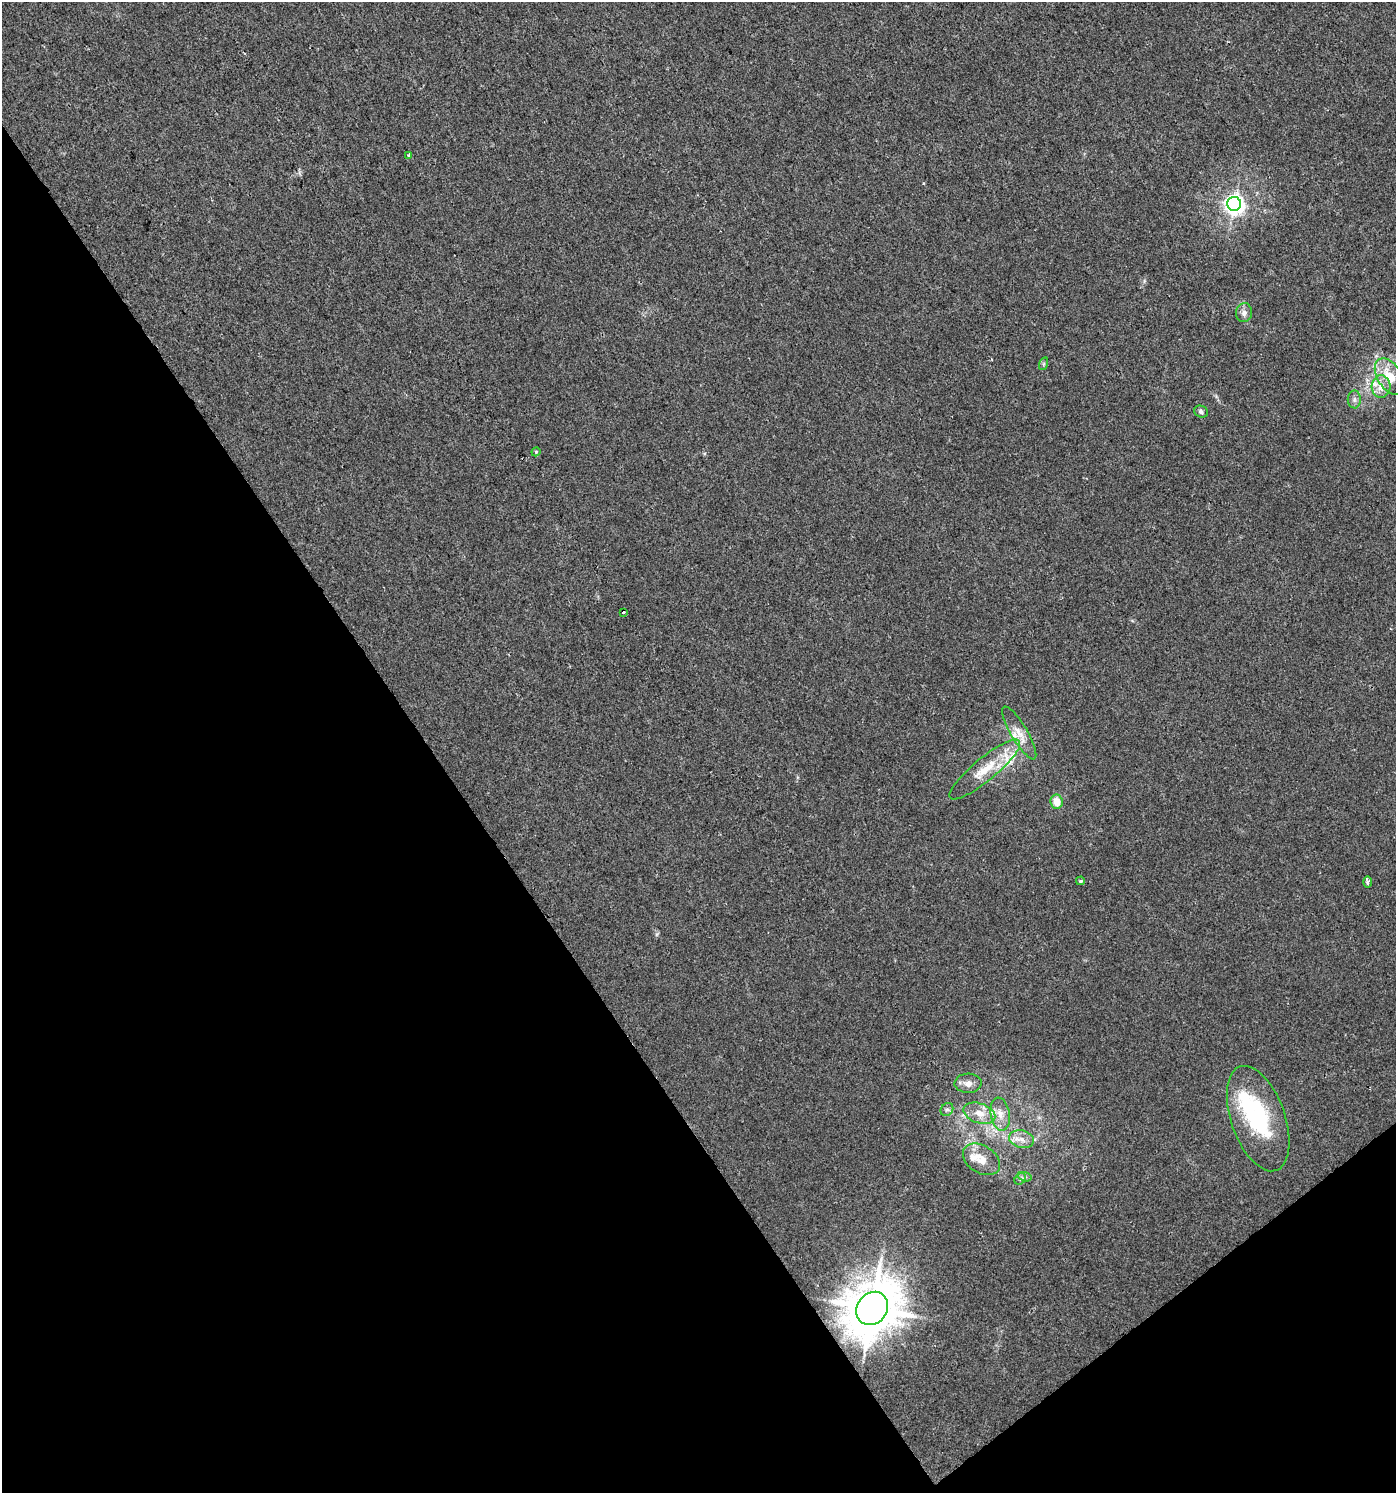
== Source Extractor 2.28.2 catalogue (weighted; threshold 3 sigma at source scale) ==
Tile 14 of 4 x 4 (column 2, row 4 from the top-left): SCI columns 1607-3000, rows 7-1497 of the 5921 x 5985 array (HDU 1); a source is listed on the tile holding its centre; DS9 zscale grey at full resolution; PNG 1398 x 1495 px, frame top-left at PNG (2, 2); each listed source drawn as its Kron ellipse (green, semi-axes under 4 px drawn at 4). Shown black and unused: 35% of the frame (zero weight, under 2 of 3 exposures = <1% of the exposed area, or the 3 px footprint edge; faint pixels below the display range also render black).
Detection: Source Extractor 2.28.2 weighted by HDU 2 'WHT'; one run over the whole footprint, this tile lists its part. Background 0.00424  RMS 0.0034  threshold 0.0154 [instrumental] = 3 sigma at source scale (4.5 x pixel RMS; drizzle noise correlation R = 1.50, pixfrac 1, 0.0396/0.0396 arcsec/px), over >= 5 px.
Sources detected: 31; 1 inside a brighter object's white glare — neither listed nor drawn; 5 inside a brighter listed object's ellipse — not listed separately; the other 25 listed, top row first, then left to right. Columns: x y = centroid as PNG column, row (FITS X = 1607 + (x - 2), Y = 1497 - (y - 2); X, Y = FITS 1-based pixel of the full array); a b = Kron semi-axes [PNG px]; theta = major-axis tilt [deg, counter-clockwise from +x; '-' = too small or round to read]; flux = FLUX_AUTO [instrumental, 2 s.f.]
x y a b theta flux
409 156 4 3 - 0.82
1234 204 7 7 - 190
1244 313 9 8 - 1.6
1043 364 6 4 71 0.46
1390 377 20 12 -57 7.8
1381 387 11 9 85 3.4
1354 399 9 6 89 1.2
1201 412 7 5 -26 0.88
536 452 4 4 - 0.38
623 613 3 3 - 5
1019 733 30 8 -59 4.3
985 769 45 11 39 9.9
1056 802 7 6 - 4.4
1080 881 4 3 - 0.44
1368 882 6 4 -89 0.68
968 1083 13 9 1 2.4
947 1109 7 5 50 0.89
979 1113 16 10 -18 4.2
1000 1114 17 9 -80 3.8
1258 1119 55 27 -70 32
1021 1139 12 9 -15 2.7
981 1159 20 13 -33 5.1
1025 1177 7 4 -18 0.78
1020 1179 6 5 - 0.73
872 1308 17 15 53 1500
Overlapping masked pixels (flux is a lower limit): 1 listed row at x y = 872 1308
Unlisted compact peaks at least as high as the median listed source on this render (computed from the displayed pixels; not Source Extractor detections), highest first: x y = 657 934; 923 183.